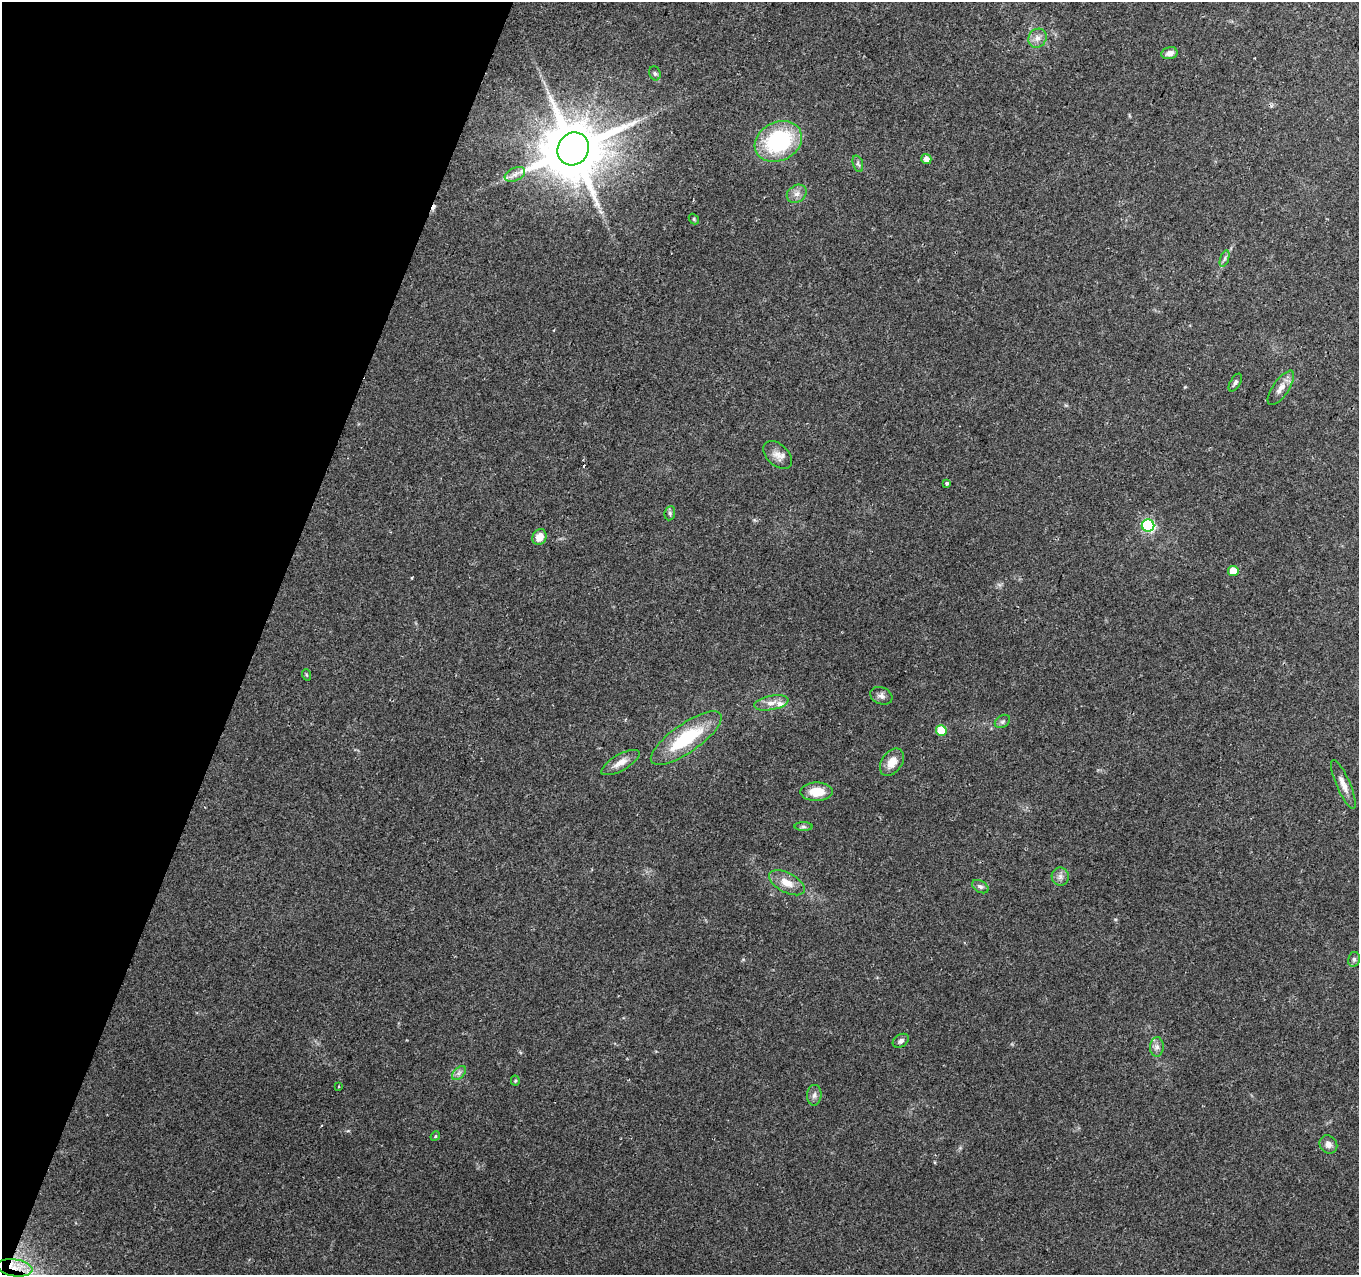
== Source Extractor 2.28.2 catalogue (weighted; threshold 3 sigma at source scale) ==
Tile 9 of 4 x 4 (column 1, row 3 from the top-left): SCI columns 1-1357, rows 1490-2762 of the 5438 x 5590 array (HDU 1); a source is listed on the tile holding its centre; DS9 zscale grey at full resolution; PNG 1361 x 1277 px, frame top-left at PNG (2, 2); each listed source drawn as its Kron ellipse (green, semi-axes under 4 px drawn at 4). Shown black and unused: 19% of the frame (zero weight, under 2 of 3 exposures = <1% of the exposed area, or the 3 px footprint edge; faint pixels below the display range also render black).
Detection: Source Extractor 2.28.2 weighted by HDU 2 'WHT'; one run over the whole footprint, this tile lists its part. Background 0.131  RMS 0.0071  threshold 0.0318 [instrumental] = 3 sigma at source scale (4.5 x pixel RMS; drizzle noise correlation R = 1.50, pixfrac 1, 0.0396/0.0396 arcsec/px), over >= 5 px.
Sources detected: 45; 1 cosmic-ray / hot-pixel residue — neither listed nor drawn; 1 inside a brighter listed object's ellipse — not listed separately; the other 43 listed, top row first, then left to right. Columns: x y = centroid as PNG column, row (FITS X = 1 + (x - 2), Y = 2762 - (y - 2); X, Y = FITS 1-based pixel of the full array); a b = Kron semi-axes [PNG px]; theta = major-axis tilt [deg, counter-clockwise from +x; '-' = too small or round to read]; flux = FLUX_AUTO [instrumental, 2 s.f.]
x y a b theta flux
1037 38 10 8 53 4.2
1169 53 8 6 12 4
655 73 7 5 -68 1.4
778 141 24 19 27 70
573 149 17 15 56 5900
926 159 5 5 - 4.5
858 164 8 5 -71 1.7
515 174 11 6 25 3.6
797 194 10 8 35 4.1
694 219 6 4 -49 0.99
1225 258 9 3 71 1.6
1235 383 10 5 59 1.9
1281 388 20 8 55 6
778 455 17 10 -44 6
947 483 3 3 - 1.9
670 513 7 5 81 1.4
1148 526 6 6 - 89
539 537 8 7 - 8
1233 571 5 5 - 9.3
307 675 6 3 -69 0.88
881 696 11 8 -21 3.3
771 703 17 7 10 5.8
1002 721 8 6 35 1.8
941 730 5 5 - 21
686 738 42 14 35 43
892 762 15 10 54 8.6
620 763 21 8 29 6.9
1343 784 26 7 -66 6.4
817 792 16 9 0 14
803 827 9 4 -1 1.5
1060 876 9 8 - 3.2
787 883 20 9 -27 9.1
980 887 9 6 -29 2
1354 959 7 6 - 2
901 1041 9 6 34 2.5
1157 1047 10 7 89 3.1
459 1073 8 5 45 2.3
515 1081 5 4 - 1
339 1087 4 2 - 0.85
814 1095 10 7 85 2.8
435 1136 5 4 - 0.93
1328 1144 9 8 - 3.8
15 1268 18 8 -9 9.9
Overlapping masked pixels (flux is a lower limit): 1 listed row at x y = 15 1268
Isophote crosses this tile's border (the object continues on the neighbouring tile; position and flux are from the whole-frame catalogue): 1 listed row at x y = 1354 959